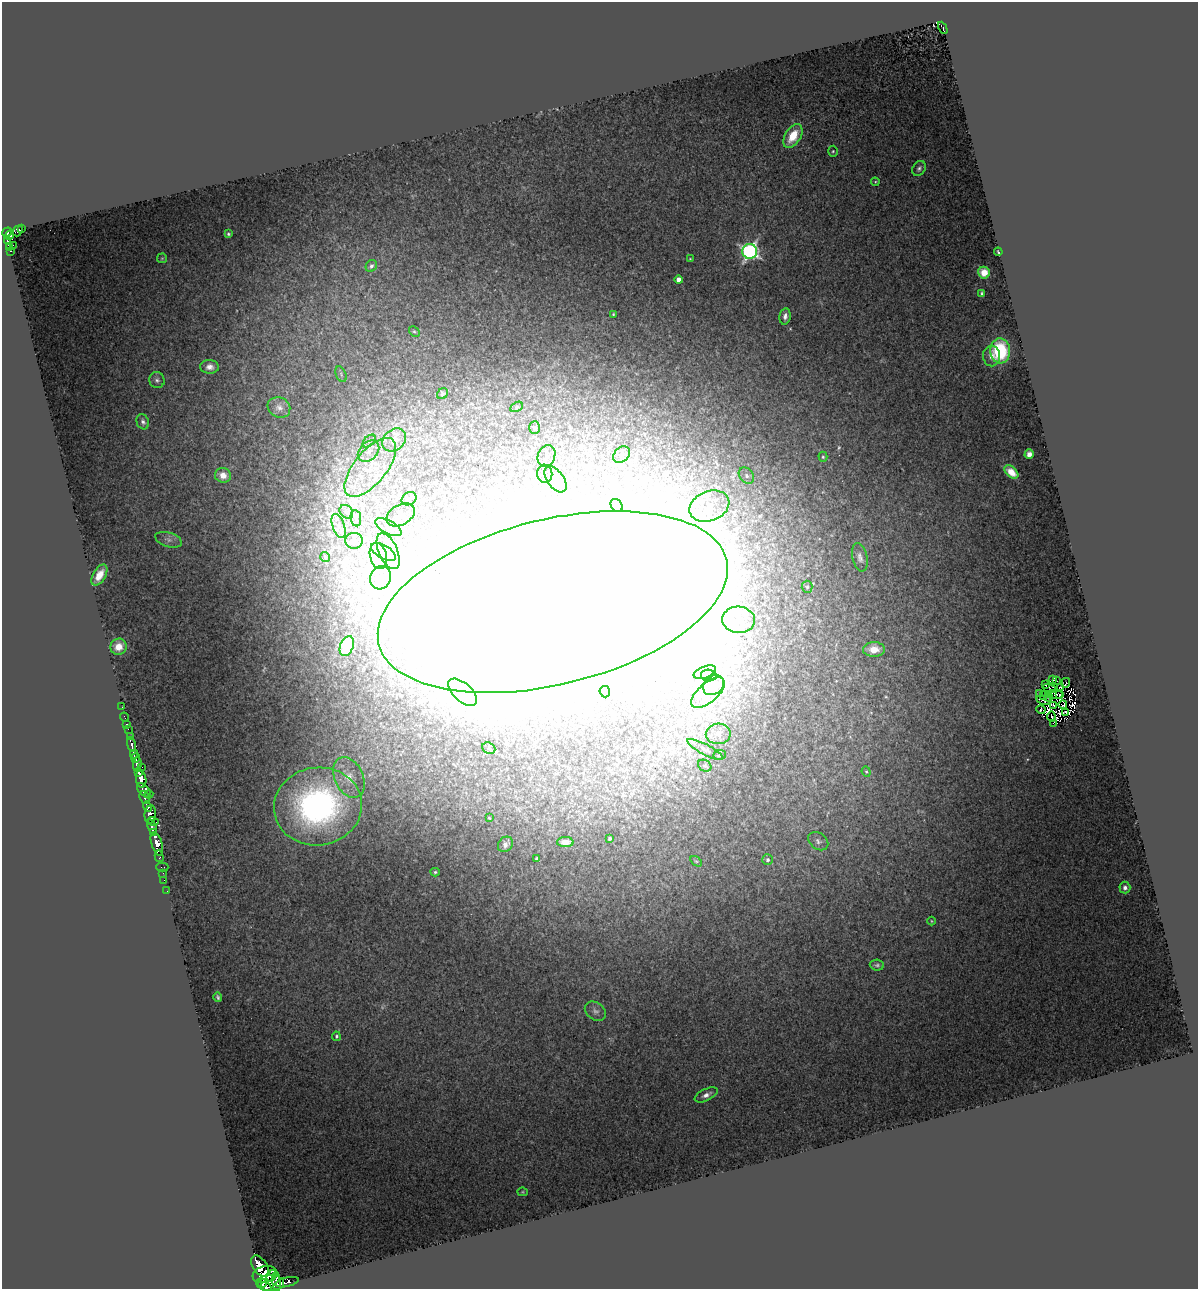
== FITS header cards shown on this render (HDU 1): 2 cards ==
NAXIS1  =                 1196
NAXIS2  =                 1287

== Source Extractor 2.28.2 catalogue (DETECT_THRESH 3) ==
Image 1196 x 1287 px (HDU 1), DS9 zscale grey, 1 PNG px = 1 image px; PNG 1200 x 1291 px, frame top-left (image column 1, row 1287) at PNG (2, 2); each listed source drawn as its Kron ellipse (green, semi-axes under 4 px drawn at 4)
Background 2.01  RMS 0.36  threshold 1.08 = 3 sigma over >= 5 px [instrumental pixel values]
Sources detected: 163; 9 with non-positive FLUX_AUTO (blend fragments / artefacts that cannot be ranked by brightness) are neither listed nor drawn; the other 154 listed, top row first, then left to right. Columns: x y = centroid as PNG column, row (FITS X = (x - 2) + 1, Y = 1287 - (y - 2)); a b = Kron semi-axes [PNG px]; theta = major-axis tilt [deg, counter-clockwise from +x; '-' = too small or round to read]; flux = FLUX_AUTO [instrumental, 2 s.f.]
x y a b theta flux
943 28 6 3 -65 310
793 136 13 7 57 680
833 151 5 4 - 36
919 168 8 6 58 68
875 182 4 4 - 22
22 228 3 2 - 6.3
18 231 6 5 - 150
7 232 5 4 - 1100
228 234 3 3 - 30
10 235 5 4 - 580
7 241 3 2 - 78
13 245 2 2 - 71
10 247 3 2 - 130
11 251 2 2 - 14
750 251 7 7 - 8100
998 252 4 2 - 28
162 258 5 4 - 29
690 259 3 2 - 20
371 266 6 5 - 76
984 273 6 6 - 270
679 280 4 4 - 270
982 294 4 3 - 41
613 314 3 2 - 23
785 316 8 5 80 110
414 332 6 4 -46 39
1000 351 12 10 -87 1800
991 356 10 8 -88 180
210 367 9 7 -2 150
341 374 8 5 -67 53
157 380 8 7 - 85
442 394 6 5 - 54
279 407 11 10 - 150
517 407 7 4 29 42
143 422 8 6 -67 79
535 428 6 5 - 72
394 440 13 10 42 190
369 441 8 4 44 63
369 451 12 9 45 200
1029 454 5 4 - 120
622 455 9 7 42 130
546 456 11 8 68 160
823 457 5 4 - 33
370 467 35 16 51 930
1011 472 8 5 -41 280
545 474 9 7 -83 120
223 475 8 7 - 220
746 476 9 6 -49 90
555 479 15 8 -55 190
409 499 8 6 34 77
617 505 7 5 -54 230
709 506 20 15 22 620
346 512 7 6 - 73
401 515 15 10 29 190
356 518 8 5 -81 68
339 526 12 6 -71 150
388 527 15 6 -28 140
168 540 14 7 -17 110
354 541 8 8 - 100
388 551 19 9 -66 360
383 552 14 6 -30 180
378 556 13 8 -76 250
325 557 5 5 - 37
860 557 14 7 -78 130
99 575 12 6 59 340
380 578 12 10 66 270
807 587 6 5 - 52
553 602 179 82 14 450000
739 620 16 13 -4 320
347 646 10 6 70 960
118 647 8 8 - 300
874 649 11 7 2 330
705 672 12 5 21 110
709 676 8 6 -2 79
1052 680 3 2 - 52
1056 681 3 2 - 7.2
1066 683 5 2 - 33
1045 684 2 2 - 15
714 685 11 9 39 210
1060 687 3 2 - 22
1049 688 7 2 -18 43
463 692 18 9 -42 340
605 692 6 5 - 99
708 693 20 9 41 380
1039 694 3 2 - 66
1055 694 8 2 -9 53
1060 695 3 2 - 43
1044 696 2 2 - 7.6
1048 697 4 2 - 12
1044 700 8 2 -12 26
1053 705 4 2 - 52
1063 705 4 2 - 16
122 707 3 2 - 19
1041 710 4 3 - 63
1065 712 3 3 - 25
124 717 4 2 - 29
1051 717 5 2 - 25
1053 723 3 2 - 61
126 724 3 2 - 24
128 729 2 2 - 22
718 734 12 10 3 210
130 737 3 3 - 220
132 745 7 3 -76 850
489 748 7 5 -23 54
705 749 20 5 -27 120
134 754 4 3 - 960
720 755 6 4 17 41
136 758 5 3 - 2600
137 764 7 3 86 600
705 766 7 5 -33 54
142 767 2 2 - 860
139 772 4 3 - 650
866 772 5 4 - 32
349 778 21 14 -65 520
141 779 9 5 -82 4500
144 790 8 5 -47 1500
149 794 4 3 - 410
145 797 6 4 -65 1600
318 806 44 39 8 10000
147 807 5 4 - 1700
150 814 9 5 84 1100
489 818 4 3 - 21
153 821 6 3 -14 420
152 827 8 4 -72 1100
154 833 4 3 - 970
610 838 3 3 - 51
818 841 11 8 -36 93
565 842 8 5 -2 180
157 844 12 5 -72 3400
505 844 8 7 - 100
159 856 6 3 -76 200
537 859 3 3 - 43
767 860 5 5 - 64
696 861 6 3 -35 32
162 867 6 2 0 65
435 872 4 4 - 39
163 873 2 2 - 24
164 880 2 2 - 5
1125 888 6 5 - 93
167 891 2 2 - 21
931 921 4 3 - 20
877 965 7 5 -5 59
218 997 5 3 - 48
595 1011 11 8 -36 120
336 1036 4 4 - 39
706 1095 12 6 26 130
523 1192 5 4 - 27
260 1266 12 7 -56 3800
265 1274 12 8 16 4500
272 1276 6 4 56 1300
277 1281 9 4 -84 2100
287 1282 12 4 13 1000
262 1283 4 3 - 580
270 1283 14 8 0 5200
266 1287 6 4 -36 1800
At the frame edge (FLAGS 8, measured only in part): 1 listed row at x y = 266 1287
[9 non-positive-flux detections neither listed nor drawn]